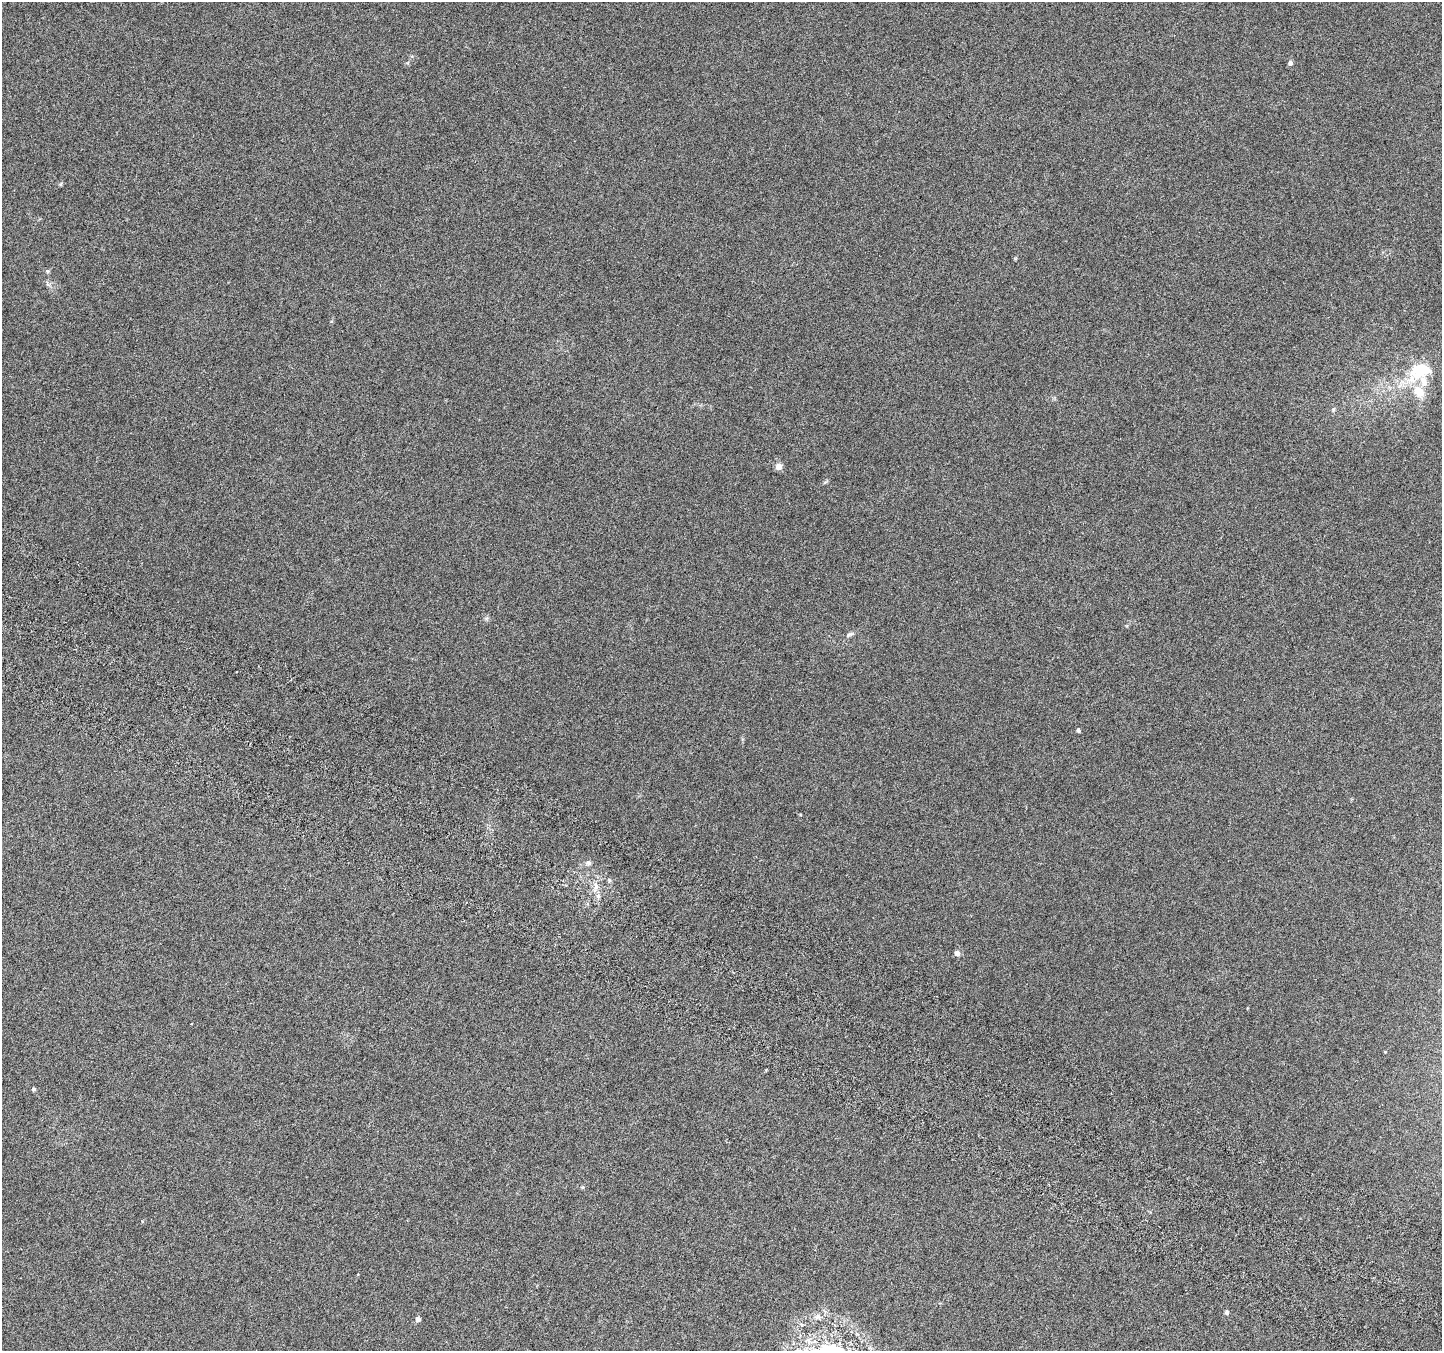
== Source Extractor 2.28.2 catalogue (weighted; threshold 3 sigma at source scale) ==
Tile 6 of 4 x 4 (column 2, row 2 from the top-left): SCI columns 1470-2909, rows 2949-4297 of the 5825 x 5965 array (HDU 1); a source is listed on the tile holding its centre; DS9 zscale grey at full resolution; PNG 1444 x 1353 px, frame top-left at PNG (2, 2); no overlay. Shown black and unused: <1% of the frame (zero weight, under 3 of 6 exposures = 3% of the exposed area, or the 3 px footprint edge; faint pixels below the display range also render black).
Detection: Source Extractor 2.28.2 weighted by HDU 2 'WHT'; one run over the whole footprint, this tile lists its part. Background 0.00842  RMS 0.0029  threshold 0.0119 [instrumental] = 3 sigma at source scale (4.09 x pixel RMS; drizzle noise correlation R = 1.36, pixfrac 0.8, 0.0396/0.0396 arcsec/px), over >= 5 px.
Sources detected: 14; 1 inside a brighter listed object's ellipse — not listed separately; the other 13 listed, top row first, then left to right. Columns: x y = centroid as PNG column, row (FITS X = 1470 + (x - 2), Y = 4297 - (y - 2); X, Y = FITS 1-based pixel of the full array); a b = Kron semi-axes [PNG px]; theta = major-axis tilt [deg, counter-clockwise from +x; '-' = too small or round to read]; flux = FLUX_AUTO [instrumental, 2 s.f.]
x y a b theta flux
1290 63 5 4 - 0.99
1421 370 29 17 26 12
1419 392 13 10 -43 4.5
779 466 5 5 - 3.7
850 634 11 5 26 0.69
1078 730 4 4 - 0.53
589 863 7 7 - 0.7
609 880 6 4 -72 0.36
596 886 12 3 -80 1.1
957 953 5 5 - 1.6
33 1089 4 3 - 0.52
1227 1312 6 5 - 0.51
418 1319 4 4 - 1.4